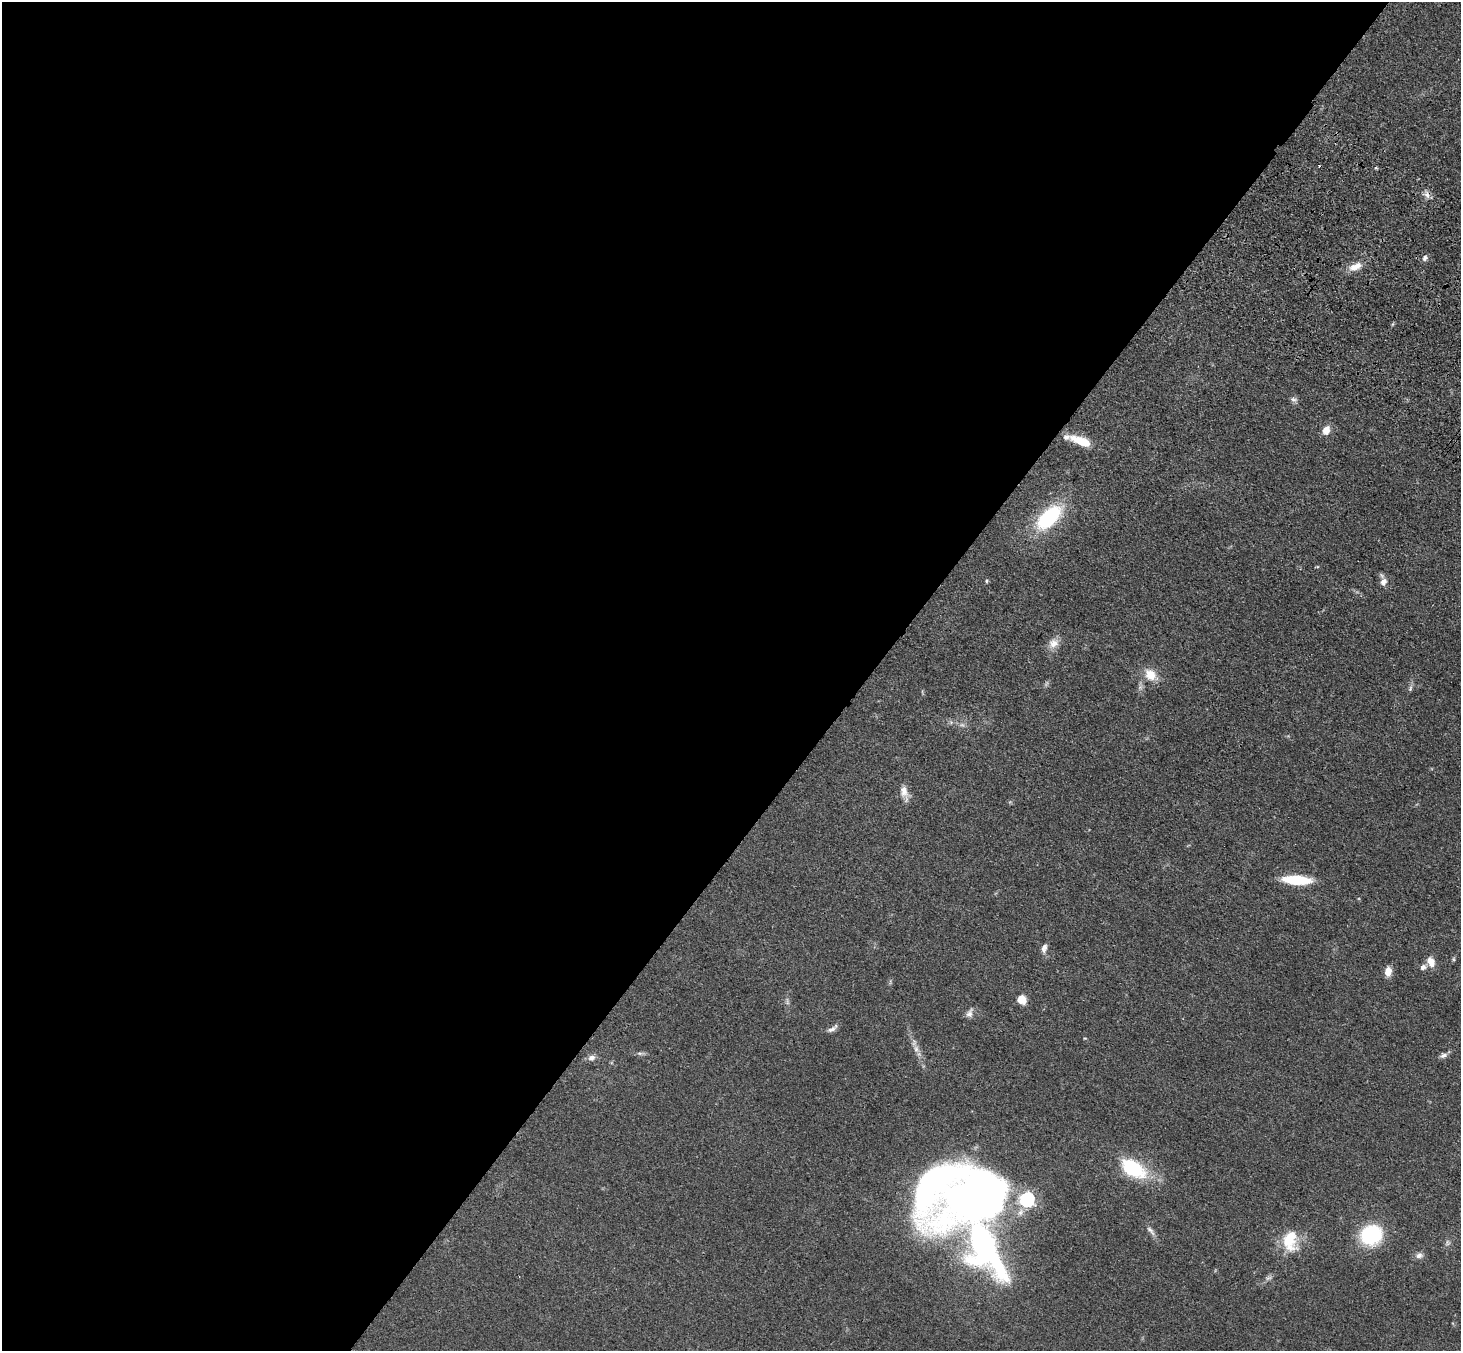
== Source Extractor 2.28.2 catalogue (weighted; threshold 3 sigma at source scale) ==
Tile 5 of 4 x 4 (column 1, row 2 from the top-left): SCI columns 79-1537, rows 2950-4298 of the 5990 x 6038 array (HDU 1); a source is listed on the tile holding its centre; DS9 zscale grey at full resolution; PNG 1463 x 1353 px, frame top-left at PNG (2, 2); no overlay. Shown black and unused: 60% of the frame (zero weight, under 3 of 4 exposures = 6% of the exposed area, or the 3 px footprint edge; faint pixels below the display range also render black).
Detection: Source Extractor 2.28.2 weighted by HDU 2 'WHT'; one run over the whole footprint, this tile lists its part. Background 0.0389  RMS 0.0045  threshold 0.0204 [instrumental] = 3 sigma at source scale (4.5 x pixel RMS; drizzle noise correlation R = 1.50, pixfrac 1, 0.05/0.05 arcsec/px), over >= 5 px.
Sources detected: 43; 2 too faint to see at this stretch — not listed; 3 inside a brighter listed object's ellipse — not listed separately; the other 38 listed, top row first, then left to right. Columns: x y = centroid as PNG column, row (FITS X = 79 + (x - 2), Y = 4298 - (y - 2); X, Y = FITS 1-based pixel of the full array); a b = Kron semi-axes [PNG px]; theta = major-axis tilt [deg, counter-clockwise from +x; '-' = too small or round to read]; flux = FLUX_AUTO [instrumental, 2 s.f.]
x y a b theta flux
1376 168 4 3 - 0.51
1427 195 11 7 -78 2.2
1425 258 8 6 59 1.5
1355 266 19 9 21 5.1
1294 399 9 6 -13 1.4
1326 430 7 6 - 6.1
1081 441 26 9 -21 11
1049 517 30 15 43 39
1317 567 6 3 7 0.45
986 581 5 4 - 0.56
1383 582 9 7 68 3
1053 643 15 12 41 4.3
1150 675 17 12 -42 7.2
1410 688 10 5 72 1.1
904 792 20 9 -74 4.1
1296 880 23 7 -4 24
1044 948 12 6 77 2.3
1454 959 6 4 -89 0.64
1431 962 12 8 -64 4.5
1423 967 8 7 - 1.7
1388 971 10 7 83 4.4
1022 999 8 7 - 6.6
787 1001 12 3 -81 1.1
970 1013 13 8 66 2.3
832 1029 13 6 24 1.9
916 1049 12 8 -75 2.6
640 1053 8 4 -8 1.1
1443 1055 10 6 14 1.6
591 1058 10 7 25 2
1133 1168 26 15 -31 31
973 1198 81 44 26 320
1151 1230 17 6 -50 2
1371 1235 23 21 30 29
1290 1241 30 20 -89 14
1447 1243 9 7 69 1.3
984 1245 49 22 -63 170
1419 1255 10 8 22 1.9
1268 1278 10 5 26 1.4